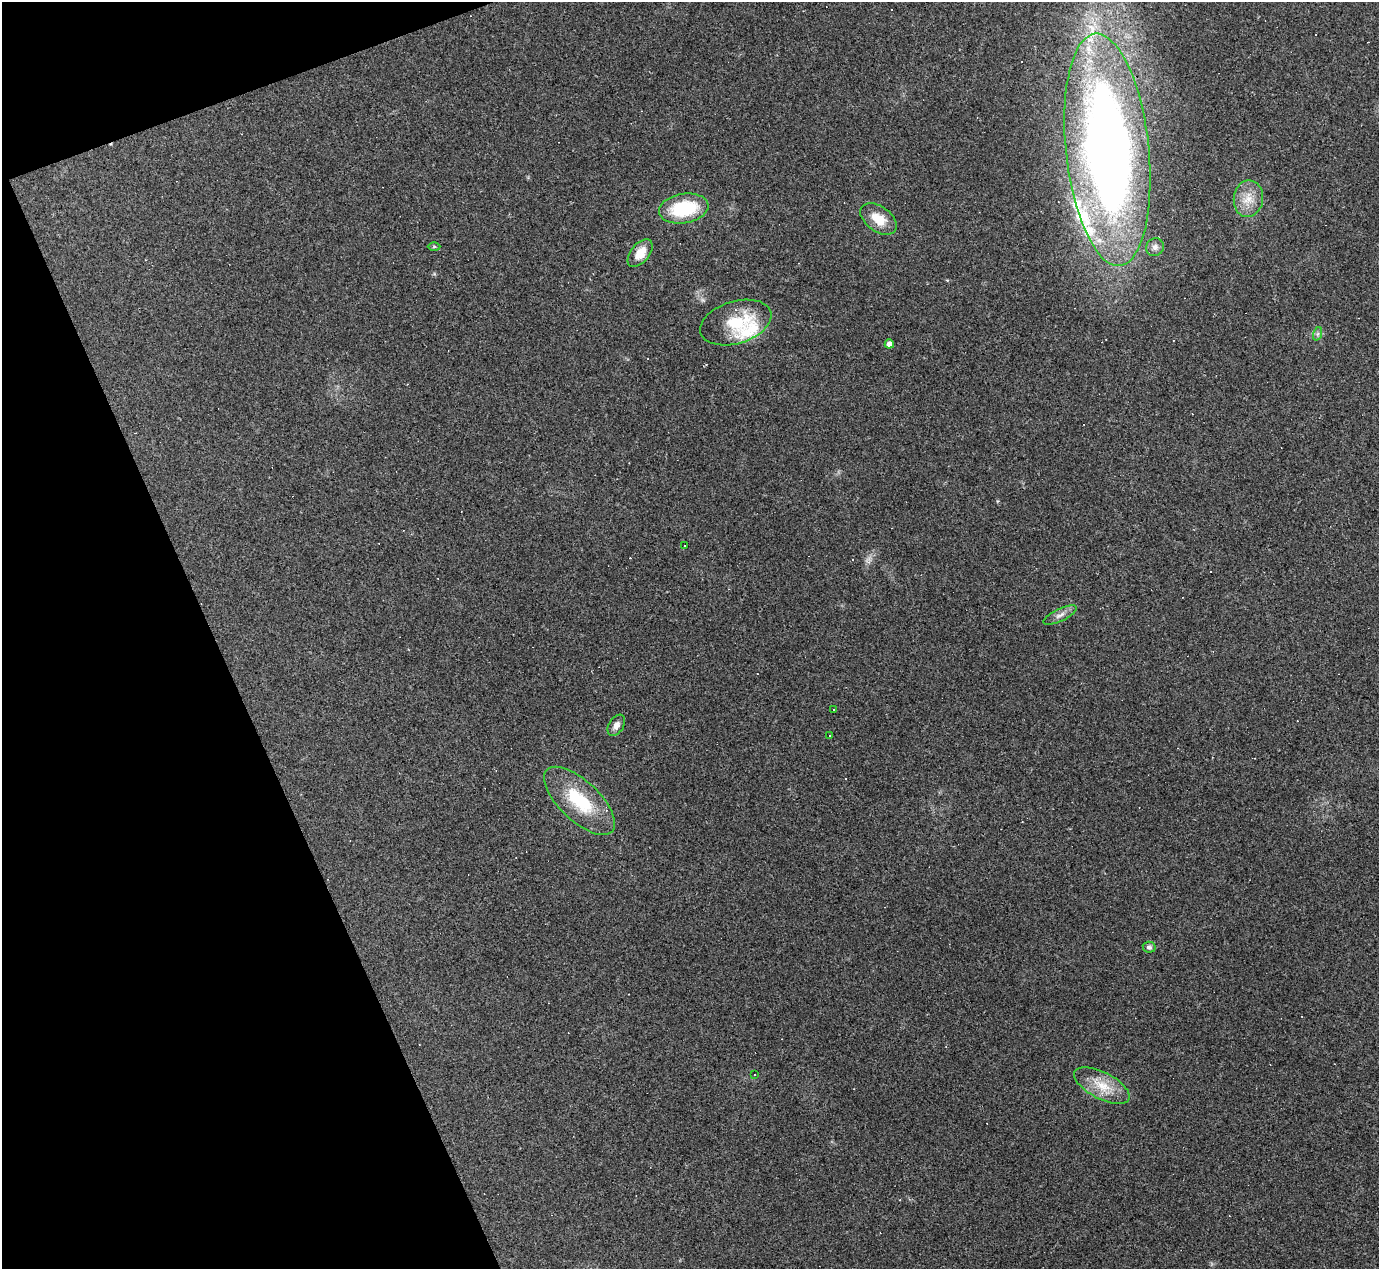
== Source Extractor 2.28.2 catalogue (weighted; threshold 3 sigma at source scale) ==
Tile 5 of 4 x 4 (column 1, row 2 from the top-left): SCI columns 1-1377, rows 2813-4079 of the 5508 x 5495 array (HDU 1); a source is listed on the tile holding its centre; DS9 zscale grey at full resolution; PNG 1381 x 1271 px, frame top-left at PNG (2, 2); each listed source drawn as its Kron ellipse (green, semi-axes under 4 px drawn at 4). Shown black and unused: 18% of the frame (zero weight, under 3 of 4 exposures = <1% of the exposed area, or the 3 px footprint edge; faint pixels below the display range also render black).
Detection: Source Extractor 2.28.2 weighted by HDU 2 'WHT'; one run over the whole footprint, this tile lists its part. Background 0.232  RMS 0.0082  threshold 0.0367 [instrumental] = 3 sigma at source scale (4.5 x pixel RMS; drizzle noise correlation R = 1.50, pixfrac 1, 0.05/0.05 arcsec/px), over >= 5 px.
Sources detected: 41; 16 cosmic-ray / hot-pixel residue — neither listed nor drawn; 6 inside a brighter listed object's ellipse — not listed separately; the other 19 listed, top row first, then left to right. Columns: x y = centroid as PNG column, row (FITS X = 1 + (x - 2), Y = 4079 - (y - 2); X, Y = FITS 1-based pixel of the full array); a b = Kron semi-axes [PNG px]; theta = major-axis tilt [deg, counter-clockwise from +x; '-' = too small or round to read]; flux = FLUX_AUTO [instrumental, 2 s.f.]
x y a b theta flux
1107 150 117 41 -84 780
1248 199 18 14 82 14
684 209 25 15 9 48
879 219 20 12 -36 16
434 246 6 4 0 1
1155 247 9 8 - 3.9
640 253 16 9 51 12
736 322 36 21 17 38
1317 334 7 4 71 1.6
889 344 4 4 - 3.8
685 545 3 2 - 0.87
1060 615 18 6 26 4.7
834 709 3 3 - 1.8
616 725 12 7 57 4.7
829 735 3 2 - 0.61
580 801 45 20 -43 46
1149 947 6 5 - 2.2
755 1075 2 2 - 0.57
1102 1086 30 13 -27 20